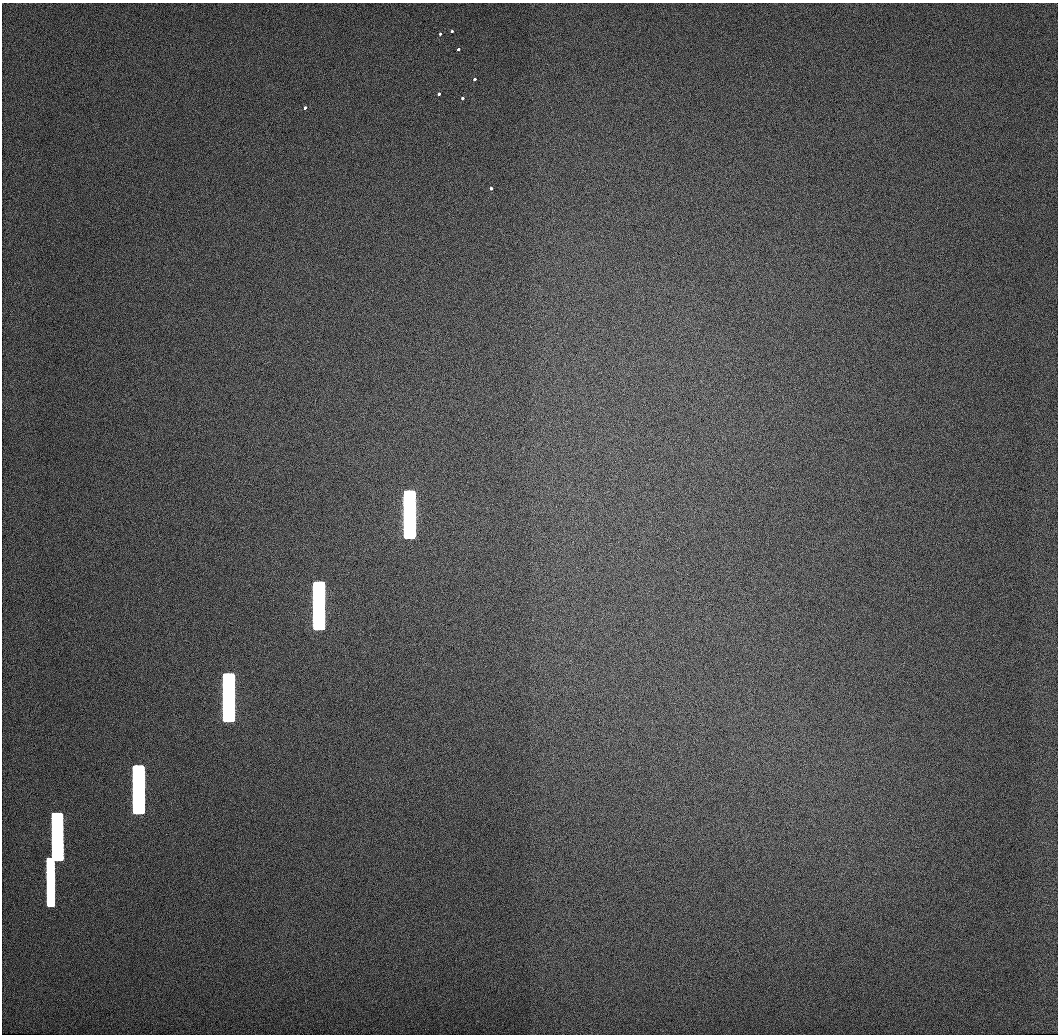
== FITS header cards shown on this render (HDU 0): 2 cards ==
NAXIS1  =                 1056 / Length of Axis 1 (Serial)
NAXIS2  =                 1032 / Length of Axis 2 (Parallel)

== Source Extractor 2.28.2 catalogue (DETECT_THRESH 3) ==
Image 1056 x 1032 px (HDU 0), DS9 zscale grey, 1 PNG px = 1 image px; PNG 1060 x 1036 px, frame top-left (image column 1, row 1032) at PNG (2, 3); no overlay
Background 506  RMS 3.3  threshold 9.8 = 3 sigma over >= 5 px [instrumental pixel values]
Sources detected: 14; all 14 listed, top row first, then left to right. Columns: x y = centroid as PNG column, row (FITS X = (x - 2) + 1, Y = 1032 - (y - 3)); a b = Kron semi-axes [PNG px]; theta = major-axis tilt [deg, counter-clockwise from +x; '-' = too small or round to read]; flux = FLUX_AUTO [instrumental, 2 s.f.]
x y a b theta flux
452 31 3 3 - 740
440 34 3 3 - 780
458 49 3 3 - 1000
474 79 3 3 - 1300
439 94 3 3 - 1400
462 98 3 3 - 1300
305 108 3 3 - 1300
491 188 3 3 - 1600
409 514 46 10 -90 980000
319 606 46 10 -90 900000
228 697 46 10 -90 750000
138 789 46 10 -90 570000
57 836 46 10 -90 340000
50 882 47 6 -90 170000